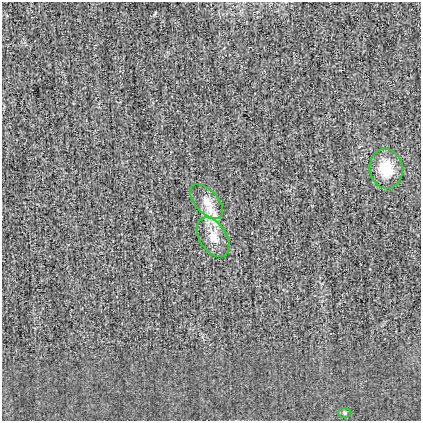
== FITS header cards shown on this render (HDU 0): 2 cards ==
NAXIS1  =                  419
NAXIS2  =                  419

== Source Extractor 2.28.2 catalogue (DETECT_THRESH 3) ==
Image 419 x 419 px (HDU 0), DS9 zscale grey, 1 PNG px = 1 image px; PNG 423 x 423 px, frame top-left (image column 1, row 419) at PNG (2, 2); each listed source drawn as its Kron ellipse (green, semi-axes under 4 px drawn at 4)
Background -0.0025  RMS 0.028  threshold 0.083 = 3 sigma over >= 5 px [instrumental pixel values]
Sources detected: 4; all 4 listed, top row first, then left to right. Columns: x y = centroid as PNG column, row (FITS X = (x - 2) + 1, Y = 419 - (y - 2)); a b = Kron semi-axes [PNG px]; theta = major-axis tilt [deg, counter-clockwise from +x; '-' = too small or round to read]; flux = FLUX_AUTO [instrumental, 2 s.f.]
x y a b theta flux
386 169 20 16 -84 53
207 201 21 11 -47 26
213 237 22 13 -58 29
344 413 6 5 - 2.8